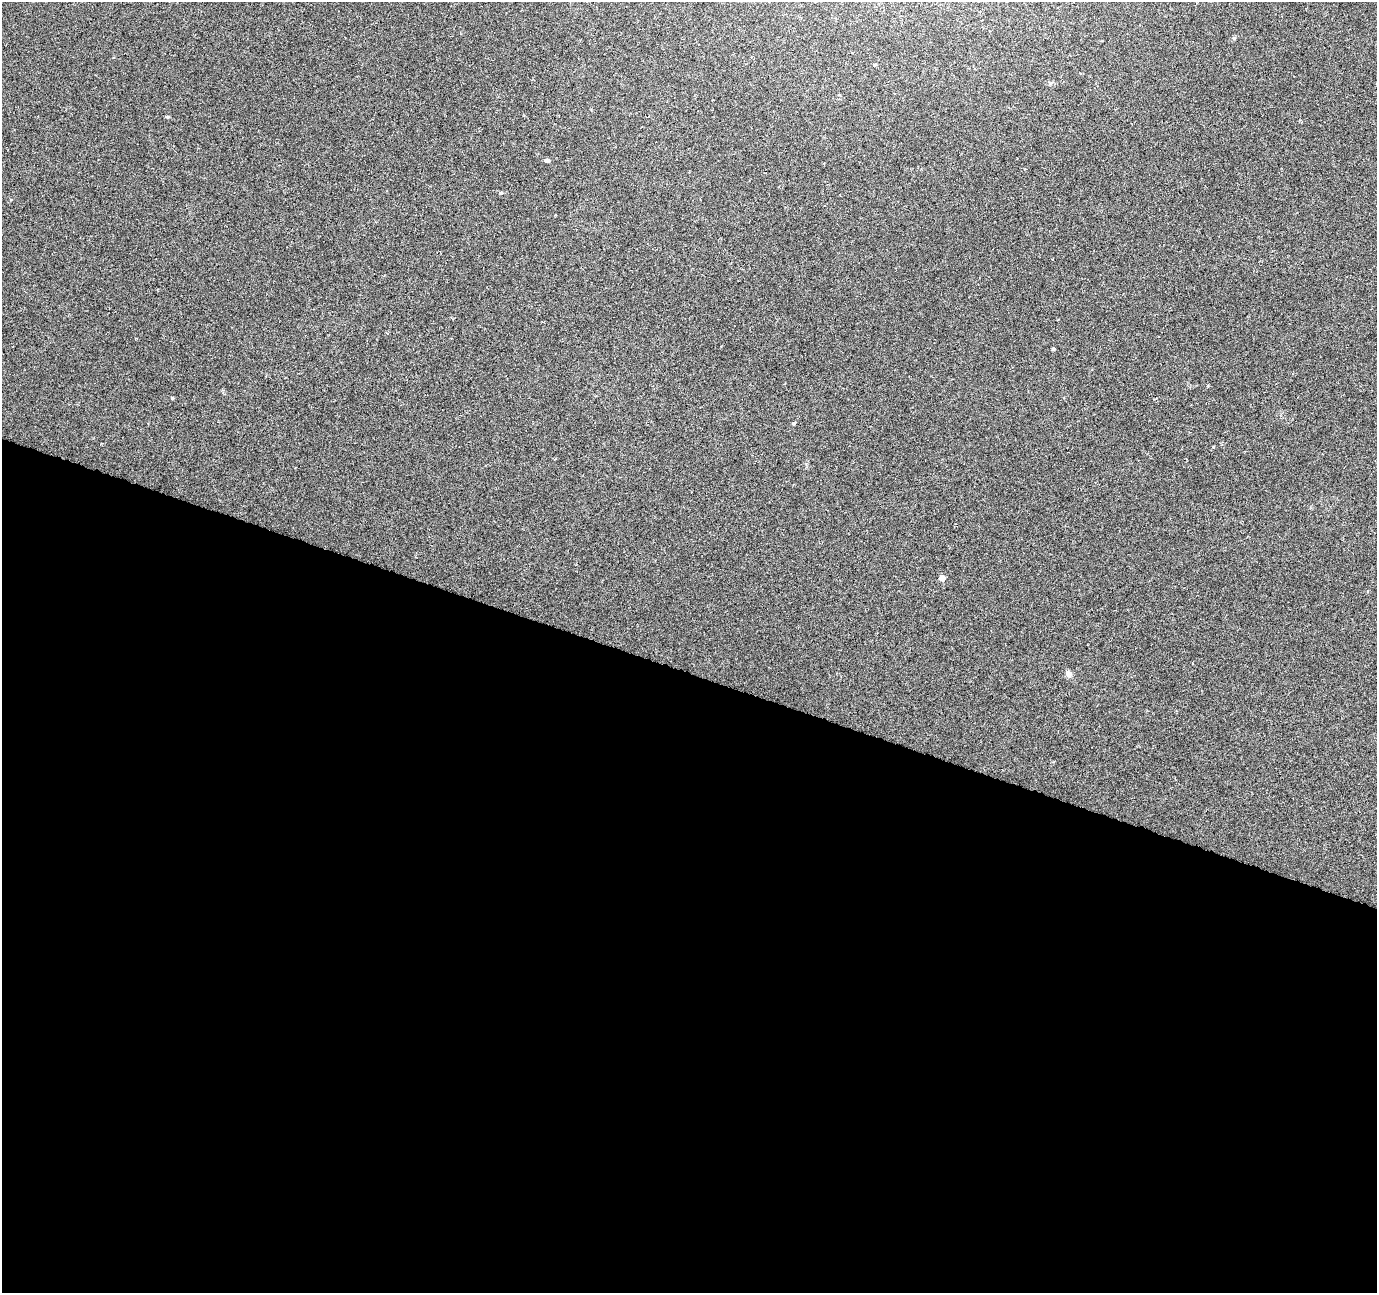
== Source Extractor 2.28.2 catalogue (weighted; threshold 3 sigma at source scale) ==
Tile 14 of 4 x 4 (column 2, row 4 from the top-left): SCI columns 1381-2755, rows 274-1564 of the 5505 x 5644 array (HDU 1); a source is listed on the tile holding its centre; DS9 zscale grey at full resolution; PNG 1379 x 1295 px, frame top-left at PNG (2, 2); no overlay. Shown black and unused: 48% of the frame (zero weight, under 3 of 6 exposures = <1% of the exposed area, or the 3 px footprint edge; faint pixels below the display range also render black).
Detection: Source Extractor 2.28.2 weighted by HDU 2 'WHT'; one run over the whole footprint, this tile lists its part. Background 0.0271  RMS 0.0039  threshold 0.0158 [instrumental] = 3 sigma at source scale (4.09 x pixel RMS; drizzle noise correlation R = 1.36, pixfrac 0.8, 0.0396/0.0396 arcsec/px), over >= 5 px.
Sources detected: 9; all 9 listed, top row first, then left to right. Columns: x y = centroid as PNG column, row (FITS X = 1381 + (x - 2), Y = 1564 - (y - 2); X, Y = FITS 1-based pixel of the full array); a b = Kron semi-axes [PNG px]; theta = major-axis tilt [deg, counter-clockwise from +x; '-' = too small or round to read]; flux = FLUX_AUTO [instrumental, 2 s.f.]
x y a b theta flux
1234 38 6 5 - 0.53
875 65 4 3 - 0.41
547 161 7 5 -13 0.72
501 193 4 4 - 0.37
1053 349 3 3 - 0.6
172 398 4 4 - 0.37
794 423 4 4 - 0.49
942 578 5 4 - 3.4
1068 674 8 7 - 1.5